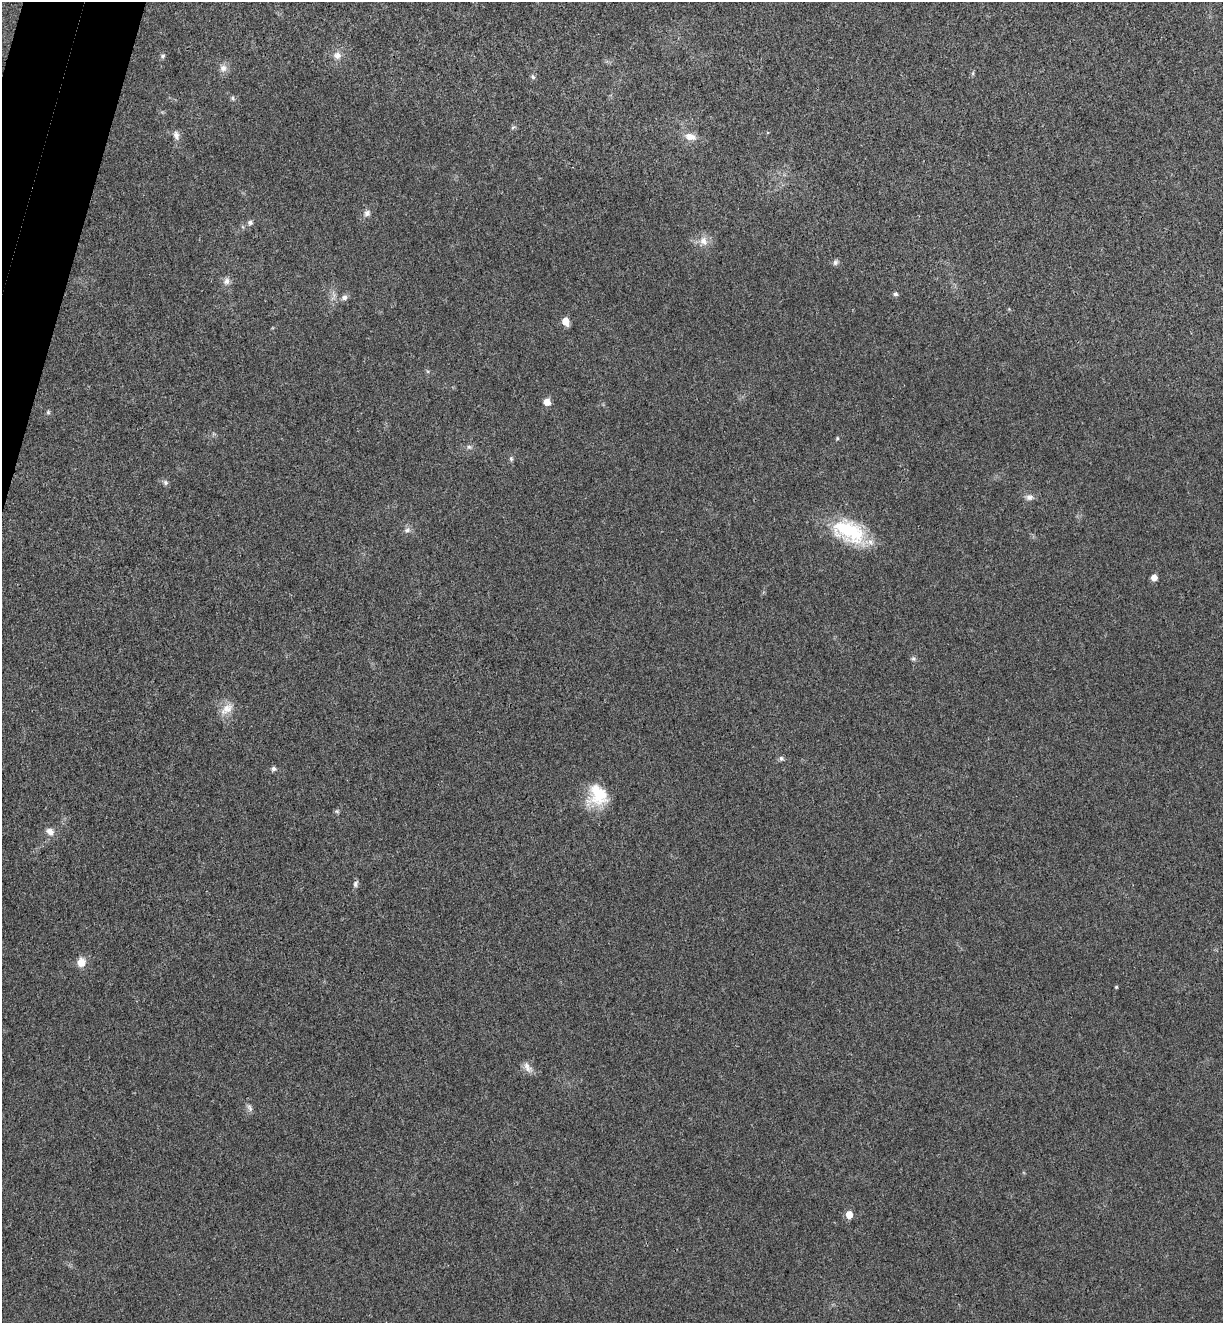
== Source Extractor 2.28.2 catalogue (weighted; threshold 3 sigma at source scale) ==
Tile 11 of 4 x 4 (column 3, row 3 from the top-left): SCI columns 2627-3847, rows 1347-2667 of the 5380 x 5331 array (HDU 1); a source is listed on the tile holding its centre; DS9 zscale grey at full resolution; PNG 1225 x 1325 px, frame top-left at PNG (2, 2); no overlay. Shown black and unused: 2% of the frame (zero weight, under 3 of 4 exposures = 6% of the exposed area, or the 3 px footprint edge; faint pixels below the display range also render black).
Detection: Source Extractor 2.28.2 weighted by HDU 2 'WHT'; one run over the whole footprint, this tile lists its part. Background 0.0355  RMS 0.0053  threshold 0.0239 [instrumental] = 3 sigma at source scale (4.5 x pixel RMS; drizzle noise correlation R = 1.50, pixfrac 1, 0.05/0.05 arcsec/px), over >= 5 px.
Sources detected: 40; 1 inside a brighter listed object's ellipse — not listed separately; the other 39 listed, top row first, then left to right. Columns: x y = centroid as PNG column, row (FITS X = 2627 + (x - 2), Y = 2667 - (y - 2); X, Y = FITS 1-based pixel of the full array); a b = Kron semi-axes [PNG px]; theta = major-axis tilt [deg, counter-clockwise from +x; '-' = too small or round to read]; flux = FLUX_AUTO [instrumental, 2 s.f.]
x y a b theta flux
337 55 10 9 - 3.3
163 56 6 6 - 1
223 68 10 10 - 3
533 77 7 5 -62 1.1
233 98 6 4 -90 0.83
513 127 6 4 20 0.76
176 135 13 8 -71 2.8
690 137 15 9 -15 4.9
367 213 9 8 - 2.2
250 222 6 5 - 1.5
703 241 13 10 -62 4.5
835 262 8 7 - 1.4
227 281 9 8 - 2.4
895 294 5 5 - 1.3
344 297 8 7 - 1.8
565 321 7 5 -67 6.9
547 402 6 5 - 5.5
48 412 5 5 - 0.81
837 438 5 3 - 0.55
469 447 7 5 -42 1.1
511 459 6 5 - 0.97
166 483 6 6 - 1.3
1029 497 10 8 19 2.4
407 530 8 6 1 1.6
849 531 43 25 -25 35
1154 577 5 5 - 4.3
913 659 7 6 - 1.1
227 709 20 11 39 6
781 758 7 6 - 1.2
274 768 5 5 - 1.4
595 790 40 19 -89 18
337 811 6 5 - 0.84
50 832 11 8 -40 3.3
355 884 9 5 89 1.5
81 962 8 8 - 6.3
1116 987 3 3 - 0.58
527 1067 17 8 -61 3.1
250 1108 11 6 -62 1.7
849 1214 6 5 - 6.3